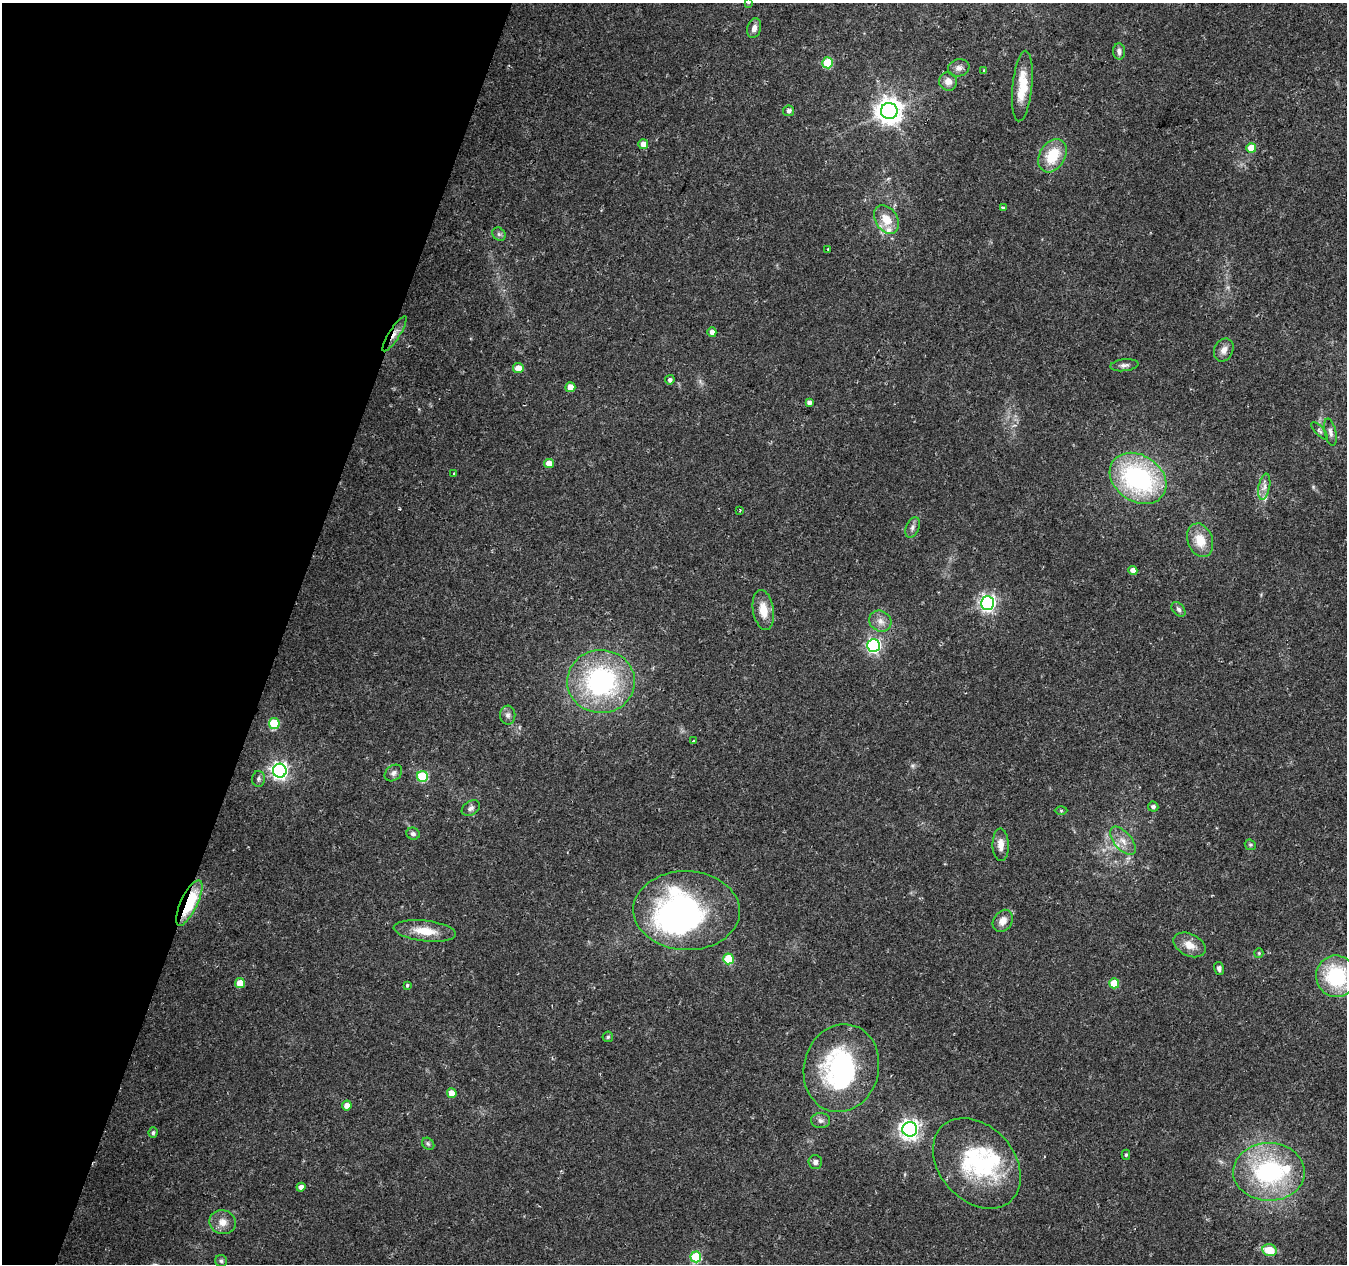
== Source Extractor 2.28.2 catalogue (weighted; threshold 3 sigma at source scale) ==
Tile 9 of 4 x 4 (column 1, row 3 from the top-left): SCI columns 8-1352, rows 1542-2803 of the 5387 x 5542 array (HDU 1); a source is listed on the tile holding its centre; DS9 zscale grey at full resolution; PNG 1349 x 1266 px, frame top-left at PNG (2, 3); each listed source drawn as its Kron ellipse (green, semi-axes under 4 px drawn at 4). Shown black and unused: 21% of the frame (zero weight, under 2 of 3 exposures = <1% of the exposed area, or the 3 px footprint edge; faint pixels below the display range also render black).
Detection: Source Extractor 2.28.2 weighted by HDU 2 'WHT'; one run over the whole footprint, this tile lists its part. Background 0.0295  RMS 0.0033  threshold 0.015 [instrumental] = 3 sigma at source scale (4.5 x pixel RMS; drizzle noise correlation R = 1.50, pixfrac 1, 0.0396/0.0396 arcsec/px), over >= 5 px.
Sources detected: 91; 3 inside a brighter object's white glare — neither listed nor drawn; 4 inside a brighter listed object's ellipse — not listed separately; the other 84 listed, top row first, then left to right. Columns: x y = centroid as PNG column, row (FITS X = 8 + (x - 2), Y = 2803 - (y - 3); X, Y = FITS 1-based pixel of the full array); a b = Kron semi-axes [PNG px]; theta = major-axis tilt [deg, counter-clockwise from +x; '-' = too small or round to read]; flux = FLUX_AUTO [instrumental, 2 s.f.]
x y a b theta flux
748 3 3 3 - 0.29
754 28 10 7 73 1.7
1119 51 8 6 -84 1.3
828 63 5 5 - 17
959 68 11 8 17 1.6
984 70 4 3 - 0.26
948 81 9 9 - 2.2
1022 86 35 10 84 9.2
789 111 5 5 - 1.3
889 111 8 8 - 360
643 144 5 5 - 3.1
1251 148 5 5 - 5.4
1052 156 18 12 59 11
1003 208 4 3 - 1.8
886 219 15 11 -57 5.6
499 234 7 6 - 0.76
828 249 3 3 - 0.53
712 332 5 4 - 1.8
395 334 20 5 57 2.5
1224 350 12 9 63 2.1
1124 365 14 6 6 1.3
518 368 5 5 - 3.4
670 380 5 4 - 1
570 387 5 5 - 4.4
809 403 4 4 - 1.1
1319 431 11 4 -47 0.75
1330 432 14 5 -77 1.3
549 463 5 4 - 3.4
454 474 3 3 - 0.62
1138 478 30 23 -33 54
1264 487 13 5 79 1.7
740 510 2 2 - 0.32
912 527 11 6 67 1.2
1200 540 17 12 -70 6.7
1133 570 4 4 - 2.3
987 603 7 6 - 110
1178 609 8 5 -51 0.93
763 610 20 10 -81 5.3
880 621 11 10 - 2.4
873 646 6 6 - 66
601 681 34 31 -1 54
508 715 9 7 -88 1.4
274 724 5 5 - 18
694 741 3 3 - 0.65
280 771 7 7 - 130
393 773 10 7 41 1.2
423 776 5 5 - 21
258 779 8 6 88 0.96
1153 807 5 5 - 0.97
471 808 10 7 32 1.2
1061 811 6 4 0 0.44
413 834 7 6 - 0.91
1123 841 17 9 -50 3.4
1001 845 16 8 -89 2.9
1250 845 6 5 - 0.52
189 903 25 8 64 17
687 911 53 39 -2 93
1003 921 12 9 57 2.9
425 931 31 10 -6 7.4
1189 945 17 11 -27 3.8
1259 953 5 4 - 0.42
728 959 5 5 - 15
1219 968 6 5 - 0.9
1336 976 21 20 - 25
240 983 5 5 - 4.8
1114 983 5 5 - 8
407 985 4 3 - 0.48
608 1037 5 5 - 0.61
841 1068 44 37 76 49
452 1093 5 5 - 4.9
347 1105 5 5 - 2
821 1121 9 7 -2 1.3
910 1129 7 7 - 180
153 1133 5 4 - 0.79
428 1144 7 5 -43 0.7
1126 1155 5 4 - 0.59
815 1162 7 7 - 1.2
977 1163 51 37 -48 39
1269 1172 36 29 -1 46
301 1187 4 4 - 1.6
223 1222 13 12 - 3.3
1269 1250 7 6 - 8.1
696 1257 5 5 - 21
221 1261 6 6 - 0.72
Overlapping masked pixels (flux is a lower limit): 2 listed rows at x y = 395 334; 189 903
Isophote crosses this tile's border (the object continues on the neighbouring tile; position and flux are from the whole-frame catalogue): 1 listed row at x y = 748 3